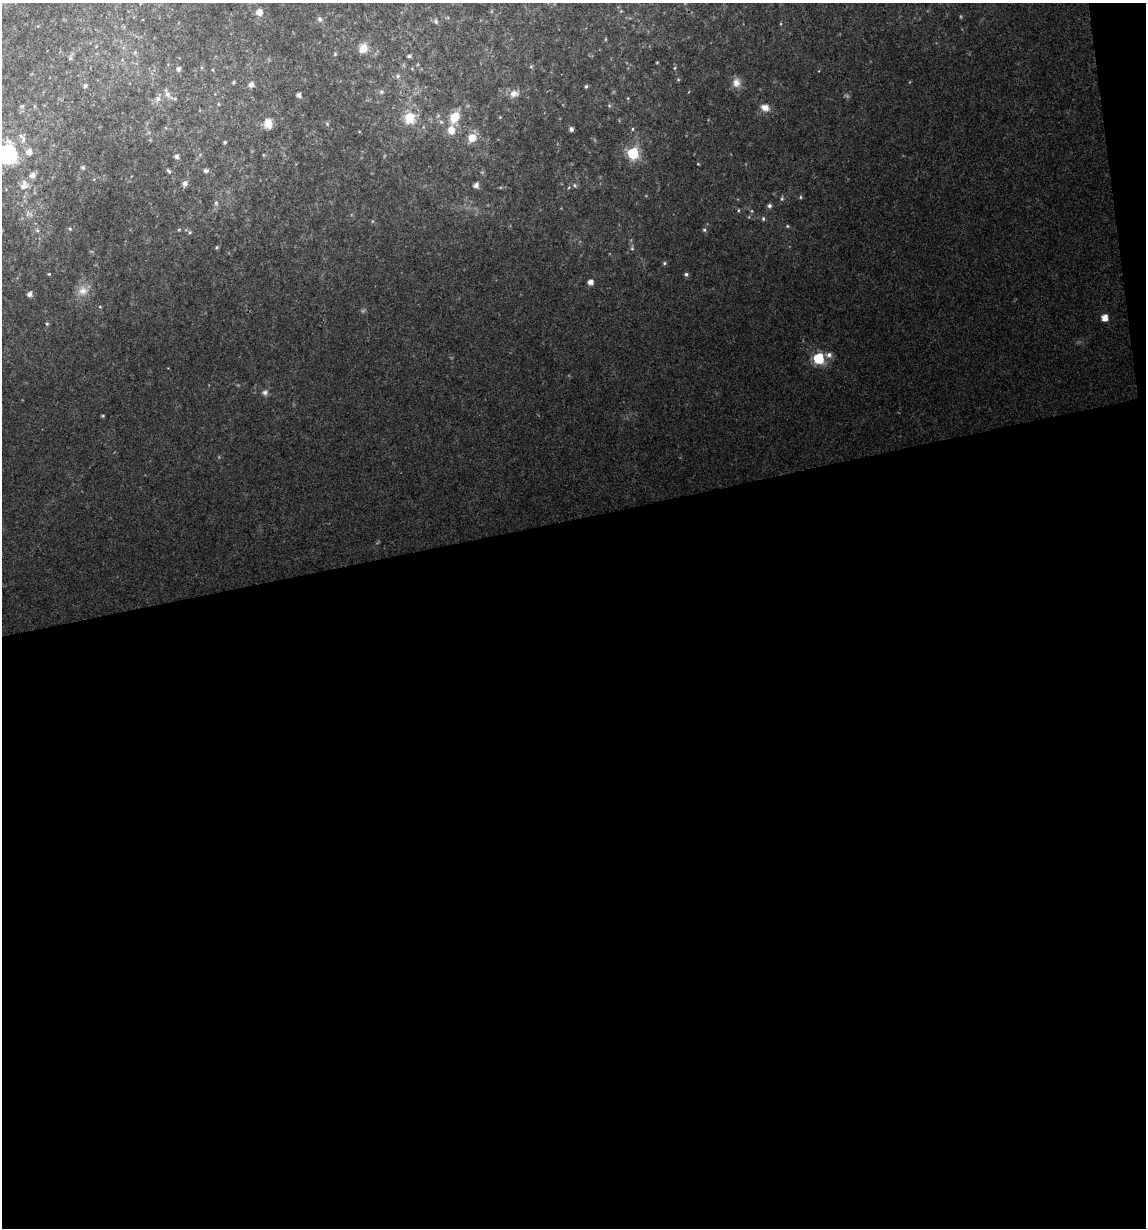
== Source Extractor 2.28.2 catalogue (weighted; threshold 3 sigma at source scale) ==
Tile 16 of 4 x 4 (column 4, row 4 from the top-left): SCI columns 3461-4604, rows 1-1226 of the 4679 x 4903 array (HDU 1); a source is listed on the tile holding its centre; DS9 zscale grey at full resolution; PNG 1148 x 1230 px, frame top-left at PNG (2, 3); no overlay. Shown black and unused: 59% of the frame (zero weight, under 2 of 3 exposures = <1% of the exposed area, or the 3 px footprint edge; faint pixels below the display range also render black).
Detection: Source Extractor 2.28.2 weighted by HDU 2 'WHT'; one run over the whole footprint, this tile lists its part. Background 0.0342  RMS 0.0064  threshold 0.0287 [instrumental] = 3 sigma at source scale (4.5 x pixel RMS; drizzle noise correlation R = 1.50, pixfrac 1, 0.0396/0.0396 arcsec/px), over >= 5 px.
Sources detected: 71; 2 inside a brighter listed object's ellipse — not listed separately; the other 69 listed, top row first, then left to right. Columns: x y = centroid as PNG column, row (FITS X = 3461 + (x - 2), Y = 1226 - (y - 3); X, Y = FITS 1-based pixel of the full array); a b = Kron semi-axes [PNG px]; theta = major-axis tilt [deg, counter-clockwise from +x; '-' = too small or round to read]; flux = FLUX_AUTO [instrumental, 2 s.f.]
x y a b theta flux
259 12 6 5 - 4.6
320 19 7 5 -17 1.4
436 21 7 4 -72 1.1
363 48 11 9 63 7
135 52 6 5 - 1.1
409 56 5 5 - 0.96
70 58 5 5 - 1.1
531 67 6 4 0 0.74
674 68 5 3 - 0.59
179 69 6 5 - 1.9
213 70 5 3 - 0.5
398 76 5 5 - 1.2
234 82 6 3 70 0.69
736 83 12 10 88 4.8
251 84 6 5 - 2.9
85 86 4 4 - 1.1
586 86 4 3 - 0.96
381 92 6 4 89 0.89
167 94 8 7 - 2.9
513 94 11 8 8 4.8
298 95 4 4 - 2.6
158 98 7 7 - 2.5
175 99 6 4 0 0.8
218 104 5 3 - 0.62
765 108 11 8 -20 4.6
454 117 14 10 59 9.9
409 118 14 13 - 11
268 123 11 9 -86 6.9
571 129 5 5 - 1.7
632 129 5 3 - 0.68
472 138 10 10 - 7.3
23 140 9 6 75 2
225 142 4 3 - 0.94
29 152 7 6 - 3.4
633 153 6 6 - 72
7 154 8 7 - 220
177 156 5 5 - 2.1
83 167 4 4 - 1.2
169 171 6 4 -52 1.3
206 171 7 5 -19 1.4
32 175 6 6 - 2.9
185 183 7 6 - 2.4
476 185 5 5 - 3.2
574 185 5 3 - 0.75
23 186 11 8 6 3.6
800 197 6 4 -90 0.71
782 199 7 4 81 0.98
216 203 6 5 - 1.1
769 206 6 5 - 1.5
763 219 6 4 -72 0.99
787 226 5 4 - 0.71
70 229 5 4 - 0.81
704 230 6 4 -22 1
190 232 5 4 - 0.69
217 247 5 3 - 0.64
632 249 6 4 -1 0.81
664 263 5 4 - 0.86
49 274 4 3 - 0.56
686 274 5 5 - 1.3
590 282 5 5 - 3.5
83 291 14 11 11 5.8
30 294 5 4 - 2.7
100 307 5 3 - 0.47
1104 318 6 5 - 5.7
47 324 5 4 - 0.83
829 355 7 7 - 2.7
819 358 6 6 - 51
265 392 7 7 - 1.9
103 416 5 4 - 0.64
Isophote crosses this tile's border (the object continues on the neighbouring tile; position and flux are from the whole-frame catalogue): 1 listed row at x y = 7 154